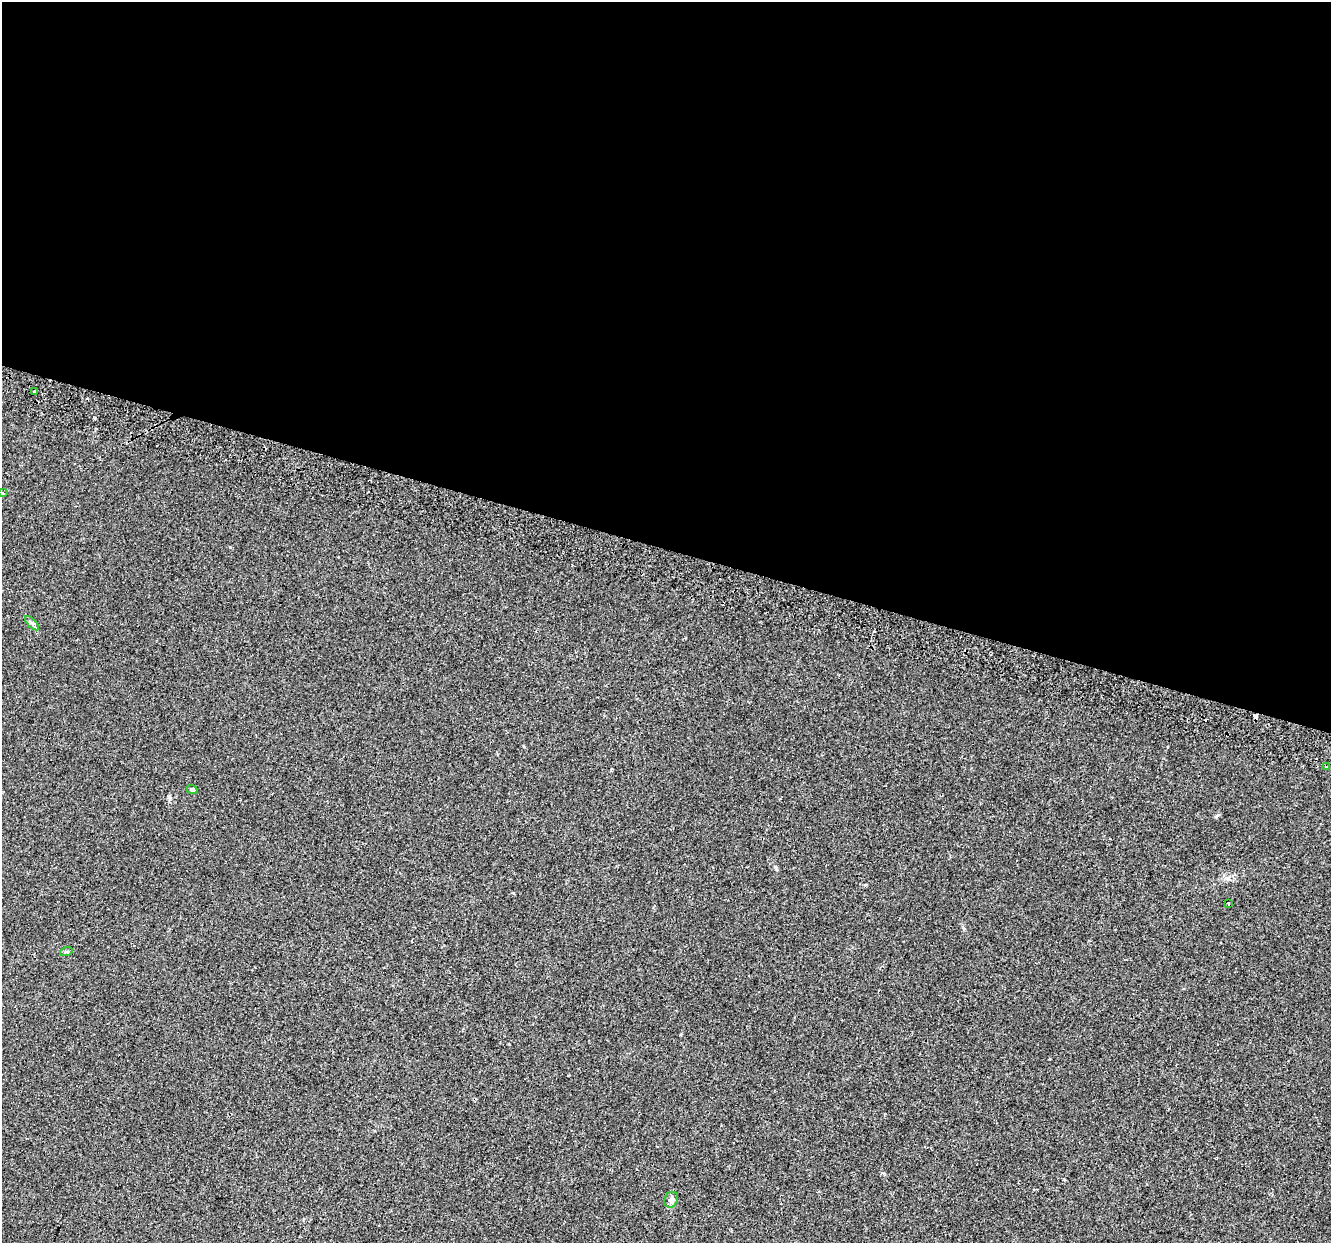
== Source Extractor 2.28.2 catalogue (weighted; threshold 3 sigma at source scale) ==
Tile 3 of 4 x 4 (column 3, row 1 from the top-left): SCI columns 2718-4046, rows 4069-5309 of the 5427 x 5594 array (HDU 1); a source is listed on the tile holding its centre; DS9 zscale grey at full resolution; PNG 1333 x 1245 px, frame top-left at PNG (2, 2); each listed source drawn as its Kron ellipse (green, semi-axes under 4 px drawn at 4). Shown black and unused: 44% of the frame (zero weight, under 2 of 3 exposures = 4% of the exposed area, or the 3 px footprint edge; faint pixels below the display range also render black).
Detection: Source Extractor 2.28.2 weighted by HDU 2 'WHT'; one run over the whole footprint, this tile lists its part. Background 0.0371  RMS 0.0054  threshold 0.0245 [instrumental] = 3 sigma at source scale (4.5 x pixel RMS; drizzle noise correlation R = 1.50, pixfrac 1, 0.0396/0.0396 arcsec/px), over >= 5 px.
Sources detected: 11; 3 cosmic-ray / hot-pixel residue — neither listed nor drawn; the other 8 listed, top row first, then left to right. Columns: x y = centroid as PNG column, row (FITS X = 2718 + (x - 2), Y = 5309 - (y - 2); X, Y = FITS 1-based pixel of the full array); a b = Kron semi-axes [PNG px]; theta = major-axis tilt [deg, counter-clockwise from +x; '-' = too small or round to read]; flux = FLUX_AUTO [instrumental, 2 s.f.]
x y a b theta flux
35 392 3 3 - 14
3 493 3 3 - 2.9
32 623 9 3 -45 1.1
1327 767 3 3 - 6.2
192 789 5 4 - 0.88
1229 903 3 3 - 2
66 952 6 4 18 0.69
671 1200 8 6 62 1.6
Isophote crosses this tile's border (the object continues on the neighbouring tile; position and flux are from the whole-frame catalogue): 1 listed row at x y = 3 493